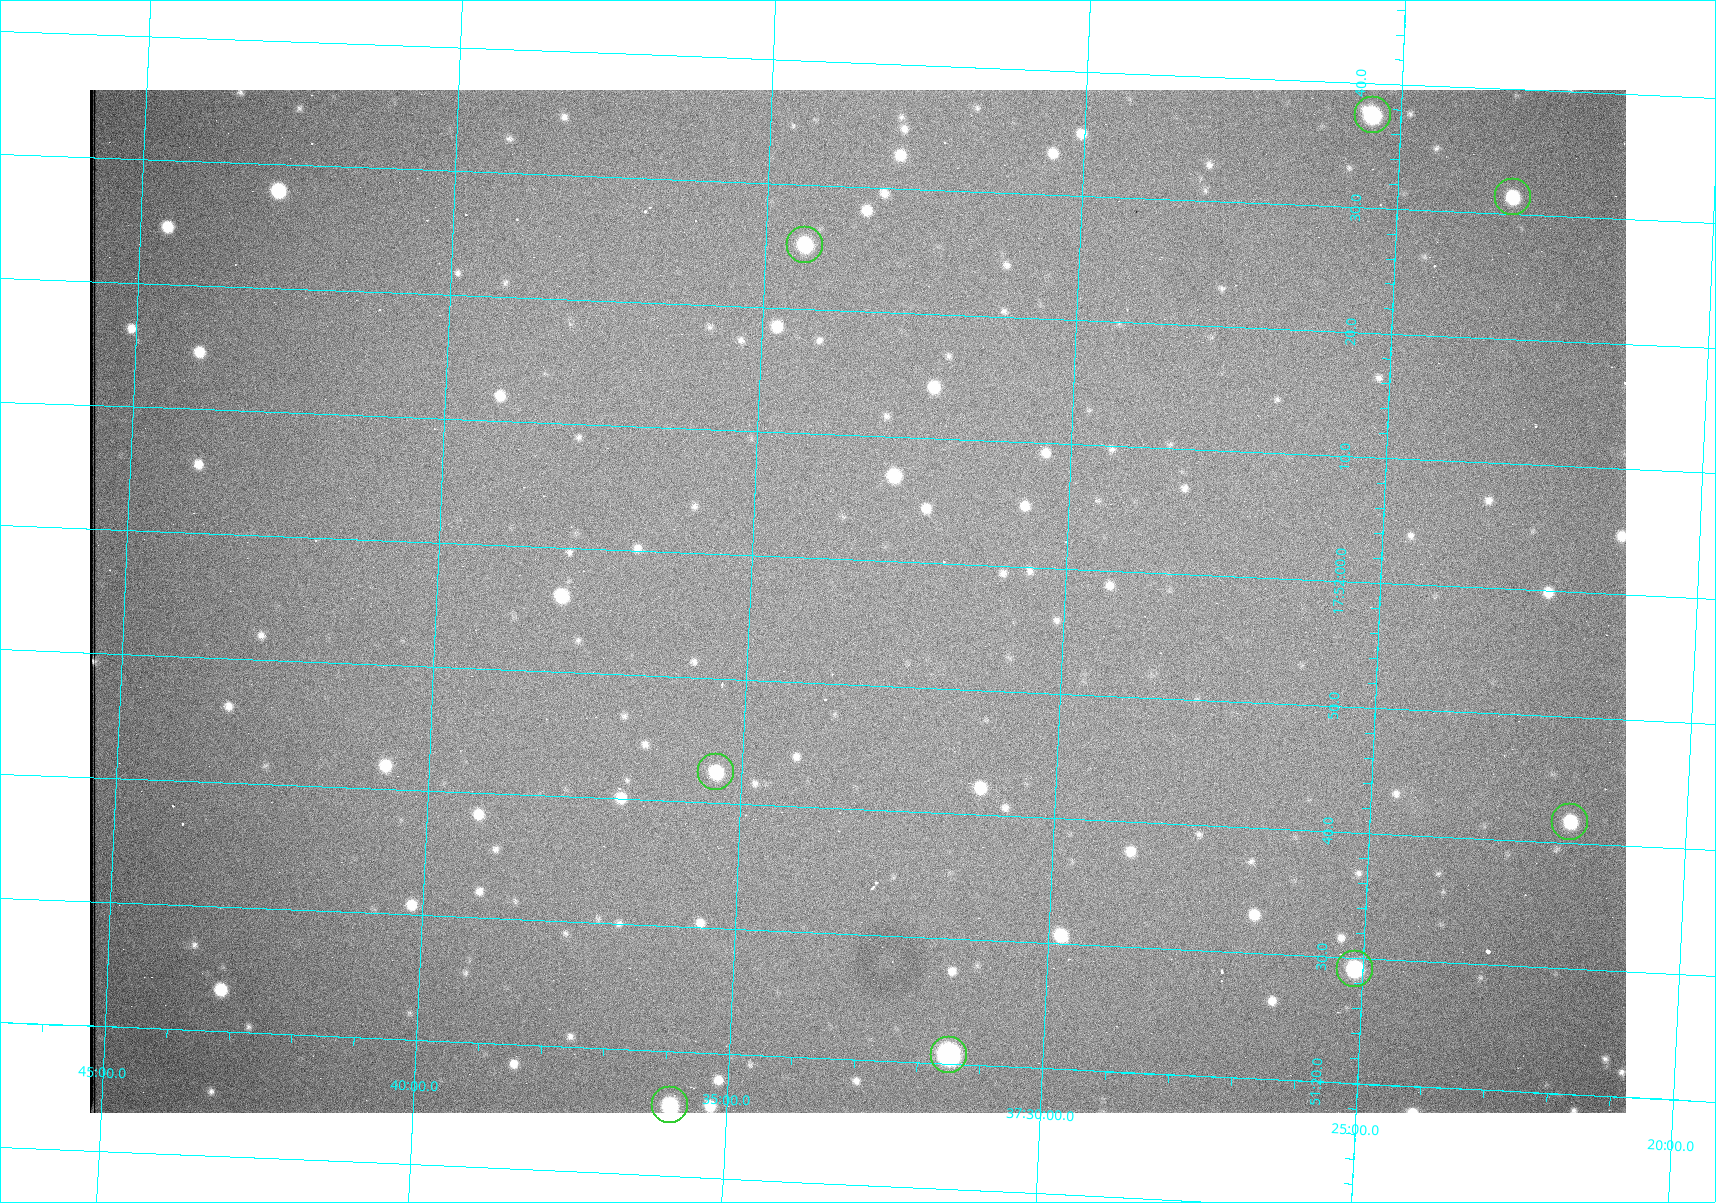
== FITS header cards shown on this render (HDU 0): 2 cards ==
NAXIS1  =                 1536 /fastest changing axis
NAXIS2  =                 1023 /next to fastest changing axis

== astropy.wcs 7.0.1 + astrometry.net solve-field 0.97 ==
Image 1536 x 1023 px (HDU 0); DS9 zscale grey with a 90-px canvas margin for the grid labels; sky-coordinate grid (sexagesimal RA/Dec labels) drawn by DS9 from the SOLVED WCS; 8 Tycho-2 reference stars matched to detected sources circled (green)
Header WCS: RA---TAN/DEC--TAN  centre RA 17:51:57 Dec +37:33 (267.99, +37.55 deg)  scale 0.958 arcsec/px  FOV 24.5' x 16.3'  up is +87 deg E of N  parity flipped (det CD > 0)
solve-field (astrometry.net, Tycho-2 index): VERIFIED the header's WCS against the Tycho-2 star catalogue (8 matches, 0 conflicts) and refined it, rather than solving blind
Solved WCS: RA---TAN-SIP/DEC--TAN-SIP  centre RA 17:51:57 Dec +37:33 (267.99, +37.55 deg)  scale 0.956 arcsec/px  FOV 24.5' x 16.3'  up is +87 deg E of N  parity flipped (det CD > 0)
The solver's refit moves the header's centre by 0.99 arcsec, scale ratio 0.9976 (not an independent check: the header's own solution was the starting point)
Tycho-2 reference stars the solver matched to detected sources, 8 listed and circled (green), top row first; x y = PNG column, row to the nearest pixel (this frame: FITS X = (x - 90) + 1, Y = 1023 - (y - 90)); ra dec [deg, ICRS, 3 dp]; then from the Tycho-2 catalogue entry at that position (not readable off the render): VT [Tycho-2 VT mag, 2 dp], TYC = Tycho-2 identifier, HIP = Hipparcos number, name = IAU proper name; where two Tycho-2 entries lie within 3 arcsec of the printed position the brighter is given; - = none
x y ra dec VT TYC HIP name
1373 115 268.156 +37.424 11.25 2620-712-1 - -
1513 197 268.131 +37.386 12.62 2620-526-1 - -
805 245 268.105 +37.573 11.82 3089-995-1 - -
716 772 267.927 +37.590 11.84 3089-1137-1 - -
1570 822 267.924 +37.364 11.94 2620-391-1 - -
1355 969 267.871 +37.419 11.35 2620-812-1 - -
949 1055 267.836 +37.525 9.96 3089-889-1 - -
670 1105 267.815 +37.598 11.54 3089-1081-1 - -